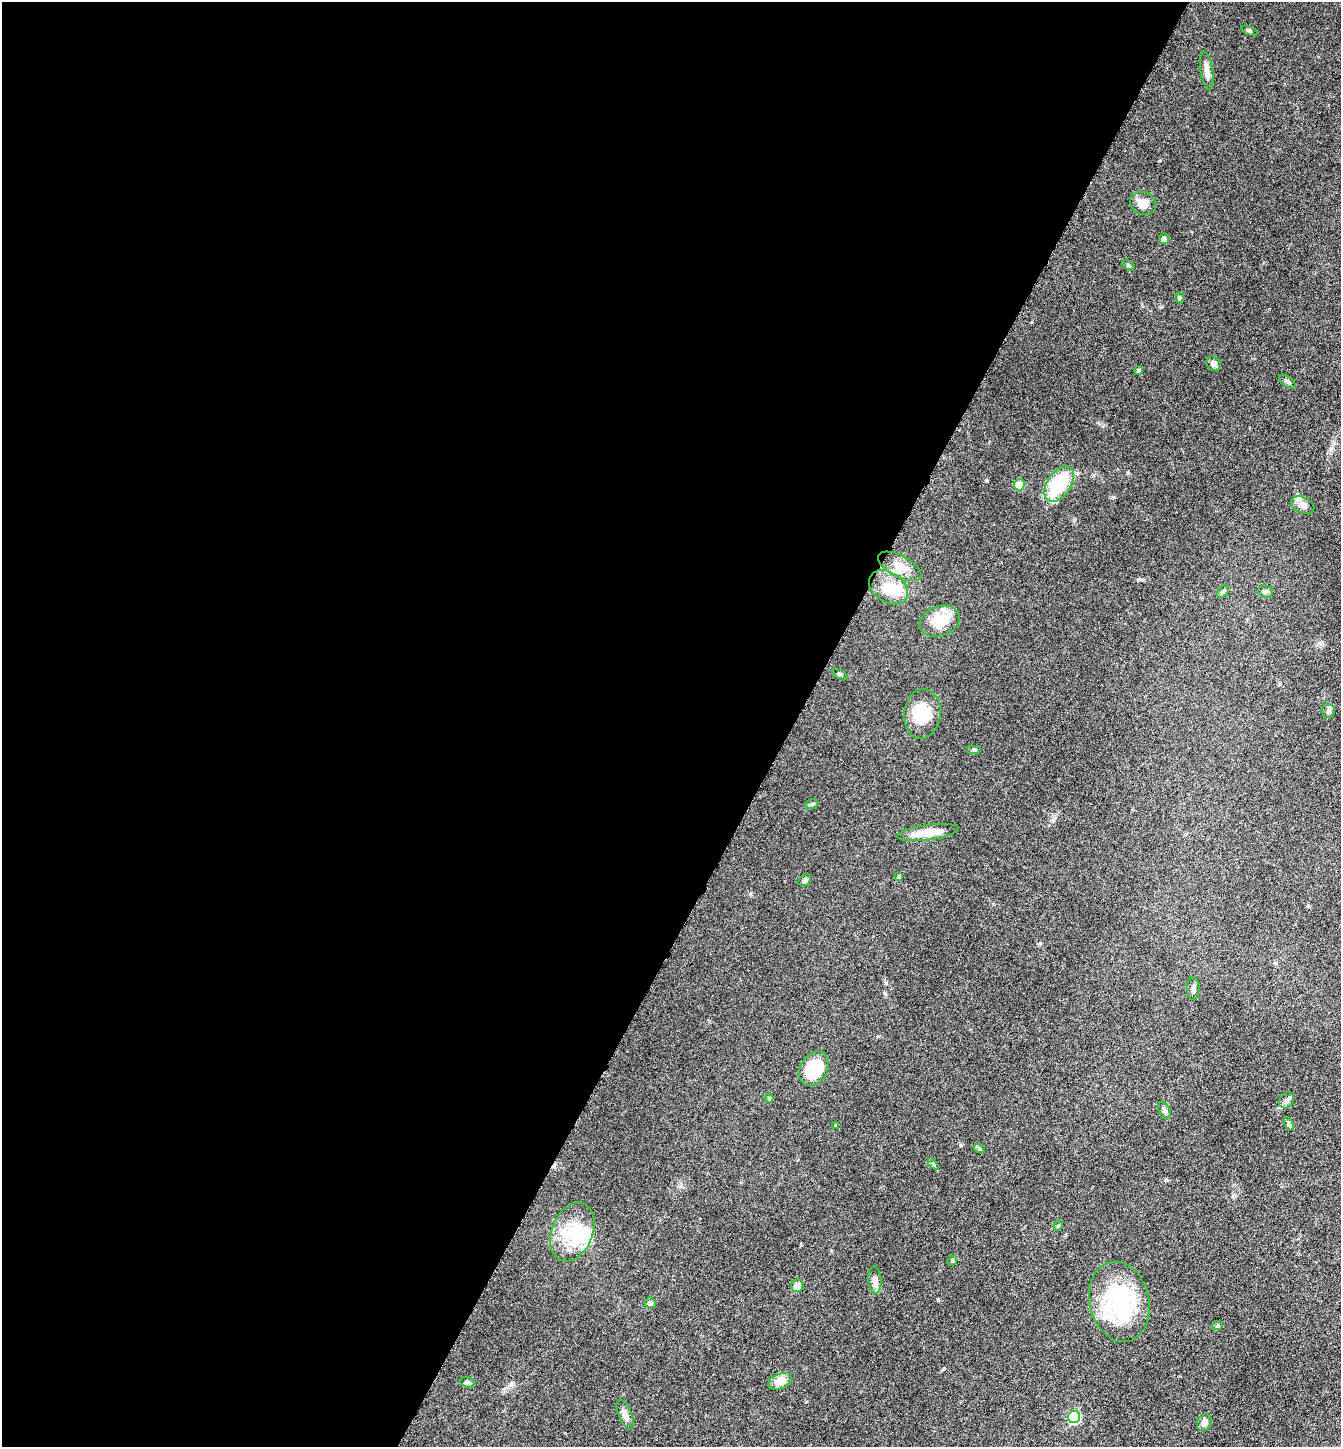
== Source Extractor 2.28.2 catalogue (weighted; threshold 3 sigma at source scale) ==
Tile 5 of 4 x 4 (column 1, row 2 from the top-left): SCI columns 150-1488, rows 2891-4335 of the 5791 x 5781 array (HDU 1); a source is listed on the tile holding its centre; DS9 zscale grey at full resolution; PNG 1343 x 1449 px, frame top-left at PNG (2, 2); each listed source drawn as its Kron ellipse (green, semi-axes under 4 px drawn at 4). Shown black and unused: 59% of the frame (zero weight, under 4 of 8 exposures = <1% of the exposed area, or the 3 px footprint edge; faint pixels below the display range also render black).
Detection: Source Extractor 2.28.2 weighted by HDU 2 'WHT'; one run over the whole footprint, this tile lists its part. Background 0.0767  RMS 0.0031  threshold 0.0126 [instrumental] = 3 sigma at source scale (4.09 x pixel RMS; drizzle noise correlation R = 1.36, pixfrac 0.8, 0.05/0.05 arcsec/px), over >= 5 px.
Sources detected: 53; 4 inside a brighter object's white glare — neither listed nor drawn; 2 inside a brighter listed object's ellipse — not listed separately; the other 47 listed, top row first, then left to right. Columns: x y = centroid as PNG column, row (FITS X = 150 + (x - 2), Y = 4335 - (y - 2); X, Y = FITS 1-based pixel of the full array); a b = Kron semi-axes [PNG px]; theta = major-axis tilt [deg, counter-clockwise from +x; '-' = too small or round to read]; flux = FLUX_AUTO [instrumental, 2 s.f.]
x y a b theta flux
1249 31 8 4 -23 0.44
1207 71 19 6 -80 2
1143 203 13 11 -24 3.1
1164 239 5 5 - 1.1
1128 265 6 4 -32 0.37
1180 298 5 4 - 0.42
1214 364 8 7 - 1.1
1139 370 4 4 - 0.69
1287 382 9 5 -36 0.65
1059 484 20 12 56 17
1019 485 5 5 - 4.8
1303 505 12 8 -23 1.6
900 566 24 10 -28 3.8
889 587 21 15 -35 6.8
1265 591 7 6 - 0.7
1223 592 7 5 52 0.56
940 621 21 15 18 7.4
839 674 8 3 -26 0.39
1328 711 7 7 - 0.75
922 714 25 18 84 7.9
974 749 8 4 0 0.4
812 804 6 5 - 0.46
928 832 31 7 8 5.2
899 876 4 4 - 0.36
805 880 7 5 47 0.68
1193 989 11 6 -89 1.1
814 1069 18 13 60 12
769 1098 4 4 - 0.36
1286 1100 8 6 51 0.81
1164 1110 9 5 -63 0.79
1289 1124 7 4 -64 0.56
836 1125 4 3 - 0.37
979 1148 6 4 -19 0.42
933 1164 6 4 -46 0.39
1058 1226 5 3 - 0.34
572 1232 30 20 68 11
952 1261 5 4 - 0.34
875 1280 14 6 -86 1.5
797 1286 6 6 - 2.1
1119 1302 40 29 -77 31
650 1303 5 5 - 0.82
1217 1326 5 3 - 0.34
780 1381 12 7 24 3.2
467 1382 8 5 -20 0.56
625 1414 16 6 -68 1.4
1074 1417 6 6 - 22
1204 1422 8 7 - 1.5
Unlisted compact peaks at least as high as the median listed source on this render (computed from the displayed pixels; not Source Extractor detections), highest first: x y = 938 1300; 986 480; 1166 1180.